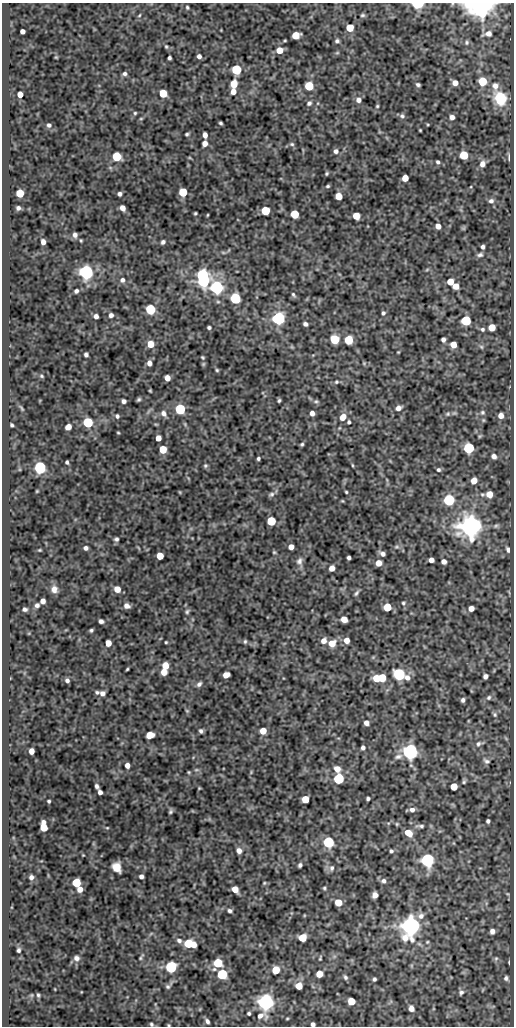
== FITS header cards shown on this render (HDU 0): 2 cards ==
NAXIS1  =                  512
NAXIS2  =                 1024

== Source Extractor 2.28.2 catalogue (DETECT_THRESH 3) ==
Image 512 x 1024 px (HDU 0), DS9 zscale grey, 1 PNG px = 1 image px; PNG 516 x 1028 px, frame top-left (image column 1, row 1024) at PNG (2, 3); no overlay
Background 49.5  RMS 0.55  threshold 1.66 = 3 sigma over >= 5 px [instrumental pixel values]
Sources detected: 283; all 283 listed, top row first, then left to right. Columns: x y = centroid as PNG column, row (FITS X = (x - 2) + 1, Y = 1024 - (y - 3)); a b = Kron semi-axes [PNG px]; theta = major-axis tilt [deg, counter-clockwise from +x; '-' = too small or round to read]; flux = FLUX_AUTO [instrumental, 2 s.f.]
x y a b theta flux
418 4 6 3 0 4200
482 4 22 9 12 2900
187 7 5 4 - 51
483 12 13 10 58 800
139 15 5 3 - 40
363 15 5 4 - 55
350 28 5 5 - 910
22 31 4 4 - 160
488 33 7 6 - 180
295 35 6 5 - 860
337 41 5 4 - 79
467 42 6 6 - 68
166 47 5 4 - 49
279 50 5 5 - 550
337 53 6 3 19 42
199 56 4 4 - 130
56 57 4 4 - 33
169 58 4 3 - 77
236 70 5 5 - 3100
125 74 6 5 - 94
482 81 6 6 - 920
455 83 5 5 - 240
234 84 6 5 - 600
418 84 4 3 - 74
309 86 5 5 - 1800
495 86 9 8 - 250
233 91 5 5 - 230
163 93 5 5 - 1100
20 94 5 4 - 300
500 98 14 11 -62 1200
358 100 7 6 - 160
309 103 6 5 - 84
377 106 4 3 - 41
135 113 4 4 - 45
402 116 7 6 - 89
452 117 5 5 - 150
221 123 4 2 - 50
49 125 5 5 - 82
420 130 3 2 - 31
187 134 3 3 - 53
205 135 5 4 - 200
205 143 5 4 - 220
292 144 6 5 - 64
336 151 6 6 - 110
464 155 5 5 - 1600
117 157 6 5 - 1900
509 158 8 3 -85 75
438 162 4 4 - 71
482 164 8 6 73 220
327 174 4 3 - 47
405 178 5 5 - 450
328 186 4 3 - 49
183 192 5 5 - 1600
20 193 5 5 - 1000
120 194 4 4 - 100
339 196 5 5 - 690
491 201 7 6 - 120
18 208 4 4 - 90
122 208 5 4 - 220
265 211 5 5 - 1600
195 213 3 3 - 44
294 214 5 5 - 1600
207 215 3 2 - 28
356 216 5 5 - 580
438 226 5 4 - 250
464 228 7 4 71 44
75 235 6 5 - 130
43 242 5 4 - 180
163 242 5 4 - 90
483 247 4 3 - 94
223 252 6 4 -19 47
480 255 8 5 8 96
86 272 6 6 - 15000
203 275 6 6 - 7000
122 280 6 6 - 99
203 281 6 5 - 5100
450 282 5 5 - 500
456 286 5 5 - 360
217 288 6 6 - 11000
76 291 4 4 - 87
293 294 6 4 -58 60
235 299 6 5 - 4200
150 309 5 5 - 3200
383 313 4 4 - 73
111 315 4 4 - 120
96 316 4 4 - 120
279 318 6 5 - 11000
466 321 5 5 - 3200
305 324 4 4 - 100
209 327 4 3 - 69
492 327 5 5 - 600
482 329 6 6 - 82
335 339 6 5 - 1700
443 339 4 4 - 110
348 340 5 5 - 1600
150 344 5 5 - 550
453 345 5 5 - 340
481 347 6 5 - 68
398 352 3 2 - 26
86 355 4 4 - 82
203 357 4 3 - 41
149 363 5 4 - 180
364 363 4 4 - 38
217 370 5 4 - 46
41 376 5 3 - 45
167 378 5 5 - 300
336 382 6 5 - 60
150 391 3 2 - 37
139 399 4 3 - 55
279 400 4 3 - 51
124 401 4 4 - 110
316 401 5 5 - 62
22 408 8 4 -51 51
398 408 6 5 - 210
180 409 6 5 - 3600
482 412 7 6 - 87
163 413 8 6 -50 160
312 413 4 4 - 180
448 414 7 5 45 76
501 415 6 6 - 250
117 416 5 4 - 76
343 417 7 6 - 380
349 422 4 4 - 63
88 423 5 5 - 3000
12 425 4 3 - 57
68 427 5 5 - 280
118 433 4 3 - 33
158 438 5 4 - 310
302 444 3 3 - 49
469 448 6 5 - 4300
163 449 5 5 - 930
494 456 6 5 - 160
258 458 3 3 - 61
67 462 4 3 - 65
352 465 5 3 - 35
205 466 6 5 - 61
40 468 6 5 - 7400
438 470 5 5 - 72
474 480 5 5 - 410
37 491 4 3 - 32
346 492 3 2 - 40
271 494 8 5 18 85
489 494 5 5 - 440
449 500 6 5 - 5200
342 501 5 3 - 34
271 521 5 5 - 2000
471 526 7 7 - 51000
116 539 5 5 - 78
291 547 5 5 - 240
397 547 8 5 18 78
86 548 5 4 - 100
39 550 4 3 - 37
508 550 5 4 - 110
274 552 4 4 - 40
383 554 6 5 - 140
160 556 5 5 - 640
349 558 4 4 - 86
431 560 5 4 - 200
299 561 10 8 74 160
444 561 5 4 - 170
379 563 5 5 - 380
332 568 5 5 - 290
54 589 9 8 - 230
117 589 6 5 - 340
356 593 9 4 56 79
43 601 5 4 - 170
403 603 6 5 - 59
37 605 5 5 - 100
127 606 6 5 - 150
387 607 5 5 - 1100
471 608 5 4 - 230
25 609 5 4 - 87
187 612 7 5 73 71
344 619 5 5 - 390
101 621 4 4 - 96
91 630 4 3 - 58
347 640 5 5 - 280
245 641 5 4 - 52
323 641 6 6 - 230
166 642 3 2 - 36
108 643 5 5 - 340
332 643 7 6 - 500
165 666 6 5 - 560
127 669 3 2 - 38
164 672 5 5 - 350
399 674 6 6 - 5400
226 675 6 5 - 290
485 676 5 4 - 130
377 678 5 5 - 720
382 678 5 5 - 1200
407 678 8 7 - 190
67 680 5 5 - 100
199 684 7 5 47 100
97 692 4 4 - 59
102 693 6 5 - 140
489 697 7 6 - 88
463 700 4 4 - 96
187 711 5 4 - 44
495 715 6 6 - 81
366 723 5 4 - 160
201 731 4 4 - 80
263 731 5 5 - 560
150 735 6 5 - 610
479 744 11 6 21 120
363 747 4 4 - 97
31 751 5 4 - 230
410 752 6 6 - 18000
398 756 11 7 17 150
486 761 8 5 -25 95
127 765 5 4 - 220
337 769 6 5 - 350
196 770 6 4 18 49
189 772 4 4 - 37
339 779 5 5 - 3500
464 781 6 4 74 60
97 786 5 3 - 90
454 787 5 5 - 710
199 788 4 3 - 32
100 792 4 4 - 110
305 799 5 5 - 700
368 799 4 3 - 71
49 801 3 3 - 51
412 810 6 5 - 160
170 812 5 4 - 59
488 821 4 4 - 81
397 824 5 4 - 41
420 826 14 5 -3 140
43 827 8 5 -84 870
107 828 5 3 - 32
408 833 7 5 -33 430
328 842 6 5 - 4100
239 851 6 5 - 200
391 851 4 4 - 62
83 855 3 3 - 25
427 860 6 6 - 9800
300 865 4 4 - 78
117 867 8 7 - 450
332 868 8 7 - 120
141 876 4 4 - 120
31 877 4 4 - 110
383 881 6 6 - 100
76 883 5 5 - 1500
264 883 4 4 - 39
324 888 4 4 - 48
80 889 5 5 - 250
235 889 6 5 - 420
508 894 6 4 -70 46
375 895 5 5 - 210
338 902 5 5 - 640
230 911 5 4 - 87
421 916 9 8 - 180
411 926 7 6 - 34000
492 931 5 5 - 150
302 938 5 5 - 840
179 940 7 5 -25 110
188 944 6 6 - 1100
193 945 4 4 - 270
18 950 4 3 - 68
76 958 7 6 - 140
140 958 5 4 - 42
320 958 6 3 80 38
496 958 6 5 - 74
509 962 4 2 - 43
218 963 6 5 - 1700
171 967 6 5 - 5800
276 970 5 5 - 790
222 974 6 5 - 3600
319 974 5 5 - 490
345 977 6 4 -61 74
506 978 6 5 - 93
374 979 4 3 - 70
299 986 5 5 - 610
168 987 6 6 - 73
461 992 7 6 - 97
38 995 4 4 - 48
351 1001 5 5 - 720
266 1002 7 6 - 20000
411 1008 6 5 - 190
249 1013 3 3 - 57
207 1021 5 4 - 88
151 1024 4 4 - 57
313 1024 4 4 - 100
169 1025 4 4 - 31
At the frame edge (FLAGS 8, measured only in part): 6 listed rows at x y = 418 4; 482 4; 483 12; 151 1024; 313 1024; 169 1025